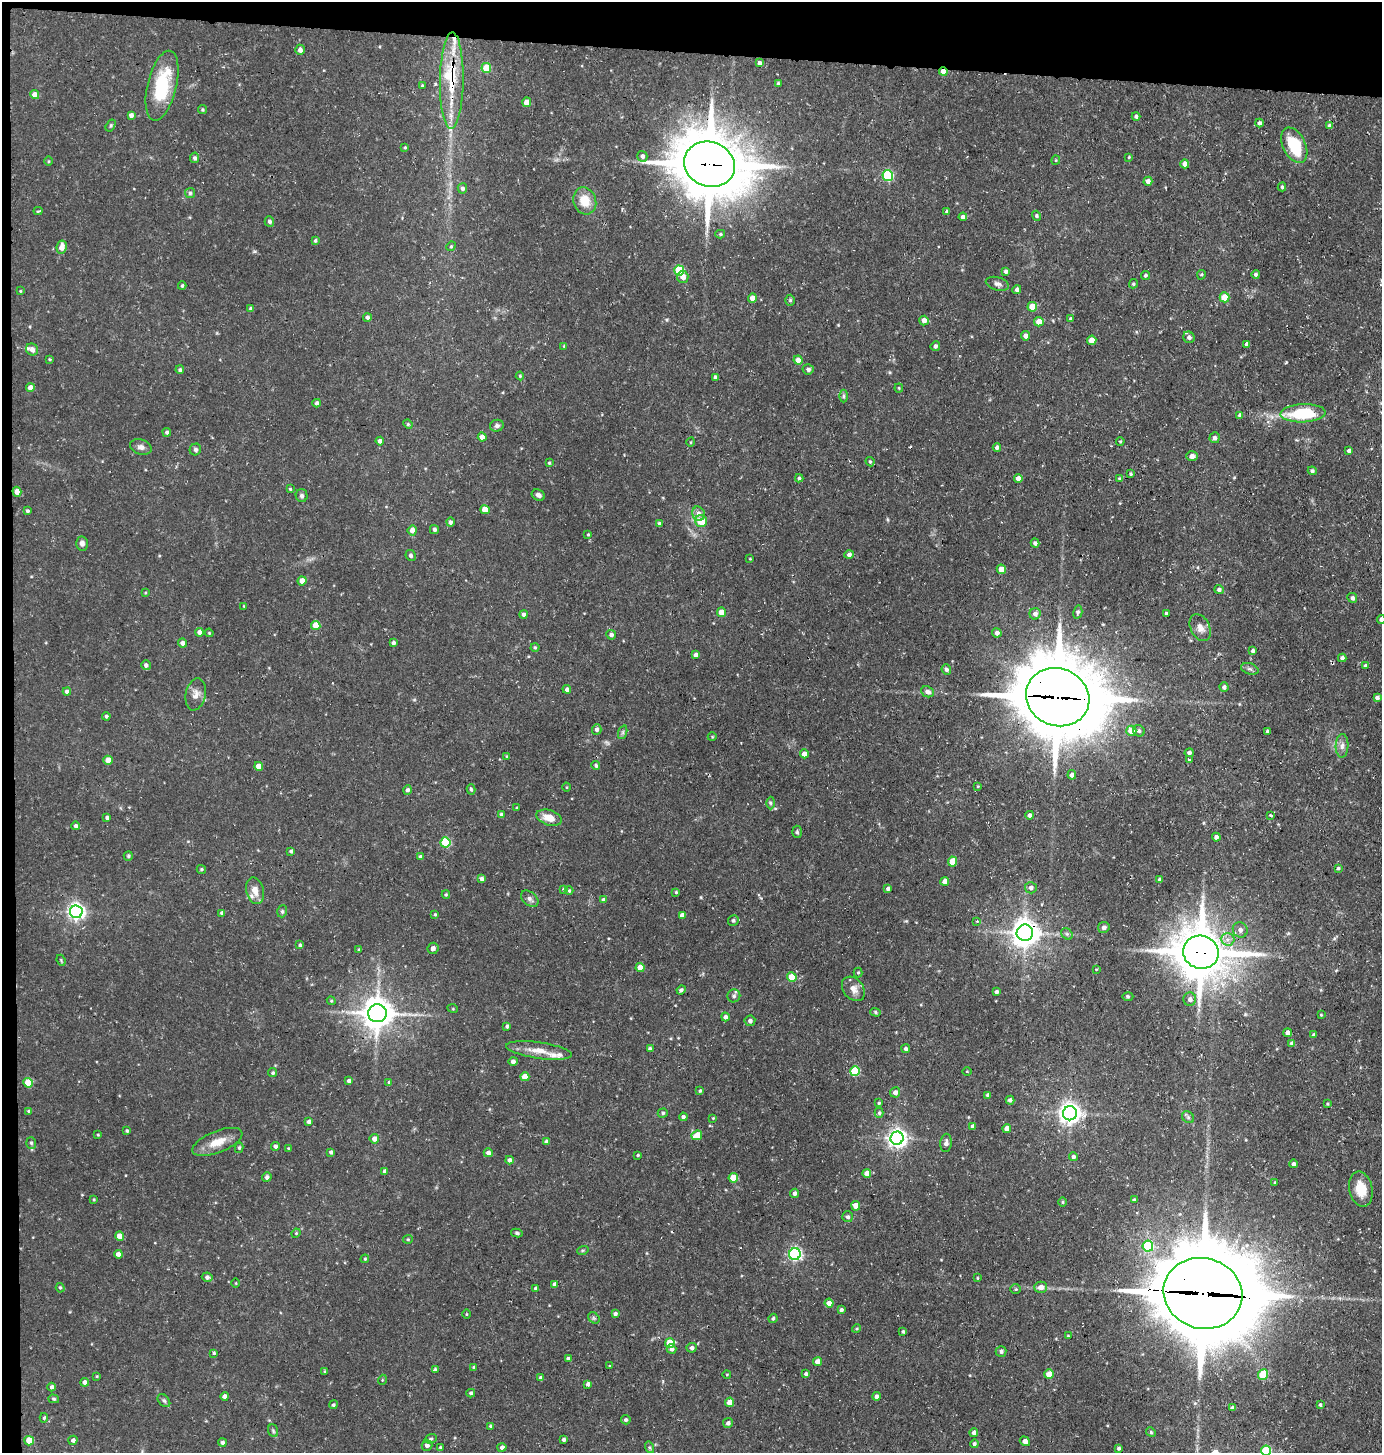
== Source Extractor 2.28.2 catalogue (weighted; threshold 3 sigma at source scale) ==
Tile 1 of 3 x 3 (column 1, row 1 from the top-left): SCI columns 140-1519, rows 2905-4355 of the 4385 x 4355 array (HDU 1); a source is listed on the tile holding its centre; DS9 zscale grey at full resolution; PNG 1384 x 1455 px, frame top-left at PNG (2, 2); each listed source drawn as its Kron ellipse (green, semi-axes under 4 px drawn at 4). Shown black and unused: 4% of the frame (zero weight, under 3 of 4 exposures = <1% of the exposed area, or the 3 px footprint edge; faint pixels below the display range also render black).
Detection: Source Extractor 2.28.2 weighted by HDU 2 'WHT'; one run over the whole footprint, this tile lists its part. Background 0.0929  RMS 0.0063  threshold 0.0282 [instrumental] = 3 sigma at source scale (4.5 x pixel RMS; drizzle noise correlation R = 1.50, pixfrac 1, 0.05/0.05 arcsec/px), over >= 5 px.
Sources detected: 383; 1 too faint to see at this stretch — neither listed nor drawn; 9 inside a brighter listed object's ellipse — not listed separately; the other 373 listed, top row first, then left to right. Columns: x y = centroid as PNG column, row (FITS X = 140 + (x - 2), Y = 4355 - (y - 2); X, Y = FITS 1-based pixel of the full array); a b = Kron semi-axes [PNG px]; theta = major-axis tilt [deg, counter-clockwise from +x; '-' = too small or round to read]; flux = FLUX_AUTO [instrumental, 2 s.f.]
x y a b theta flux
300 50 5 4 - 2.3
759 63 4 3 - 1.7
486 68 5 5 - 18
943 72 4 4 - 7.3
452 81 48 12 89 29
778 83 4 3 - 0.85
162 86 36 14 76 35
422 86 3 2 - 0.59
35 95 4 4 - 5.1
527 102 5 4 - 5.7
202 110 4 4 - 0.88
131 115 4 4 - 2.4
1136 116 4 4 - 1.3
1259 123 4 4 - 1.8
111 125 6 4 58 0.86
1330 126 4 4 - 2.4
1294 145 19 11 -64 25
405 147 3 3 - 0.62
642 156 5 5 - 2.1
1129 157 3 3 - 0.57
195 158 5 4 - 1.6
1056 160 4 4 - 0.66
48 161 4 3 - 0.6
709 164 26 22 -21 4000
1185 164 4 4 - 4.6
888 176 5 5 - 49
1148 181 4 4 - 2.6
1282 187 4 3 - 1
462 188 5 5 - 1.9
190 193 5 5 - 1.1
585 201 14 11 -71 11
38 211 4 3 - 0.83
947 212 4 3 - 1.6
1036 216 5 4 - 1
963 217 4 4 - 2.1
269 221 5 4 - 1.4
720 234 5 4 - 0.92
315 241 4 3 - 1
451 246 5 4 - 0.78
62 247 7 5 81 5
679 271 5 5 - 31
1006 272 4 4 - 1.9
1256 274 4 4 - 1.2
1145 275 4 4 - 1.2
1201 275 5 4 - 0.73
683 277 6 5 - 3.3
997 284 12 6 -15 2.4
1133 284 5 4 - 0.89
182 286 4 3 - 0.87
1017 290 4 4 - 2
20 291 3 3 - 0.52
1224 297 5 5 - 10
752 298 4 4 - 4.3
790 300 5 4 - 0.97
1032 307 5 5 - 12
251 309 4 3 - 1.8
367 317 4 4 - 1.6
1071 319 4 4 - 1.1
924 320 5 4 - 4.1
1039 322 5 4 - 6.4
1026 336 4 4 - 3.1
1189 337 6 5 - 2.3
1092 340 5 4 - 8.6
1246 344 4 3 - 1.6
564 346 4 3 - 0.61
935 346 5 4 - 1.7
32 349 6 5 - 3.1
49 359 3 3 - 0.63
798 360 4 4 - 6.6
808 369 5 5 - 1.6
180 370 4 4 - 1.3
520 376 4 4 - 0.74
715 377 4 3 - 1.8
30 388 4 4 - 4.7
899 388 4 4 - 0.64
843 396 6 4 -90 1.2
317 403 4 4 - 1.7
1303 413 22 9 2 36
1240 415 4 4 - 2.3
408 424 5 4 - 0.72
497 426 7 6 - 1.7
167 432 4 4 - 1.5
482 437 4 4 - 3.7
1215 438 5 5 - 2.1
380 441 4 4 - 2
1120 441 4 3 - 0.7
691 442 5 3 - 0.52
141 447 11 7 -16 2.8
997 447 4 4 - 1.9
195 449 6 5 - 1.4
1349 451 4 3 - 1.6
1192 456 6 5 - 2.8
870 462 5 3 - 0.9
549 463 4 4 - 0.92
1312 471 4 4 - 1.5
1131 474 4 3 - 0.68
799 478 4 4 - 0.93
1018 478 4 4 - 4.7
1119 478 4 3 - 0.57
290 489 3 3 - 0.67
17 492 5 4 - 5.3
538 495 7 5 -28 2.4
302 496 6 6 - 1.4
485 510 5 4 - 7.3
27 511 4 4 - 1.1
698 514 7 6 - 3.1
701 521 6 6 - 13
450 522 4 4 - 1.4
660 523 4 3 - 1.6
412 530 5 4 - 4.5
434 530 4 4 - 1.5
588 534 3 3 - 0.63
82 543 7 6 - 2.4
1035 543 4 4 - 1.8
849 554 5 4 - 1.9
411 555 5 5 - 1.4
750 559 4 3 - 0.49
1001 569 4 4 - 6.7
302 581 4 4 - 5.9
1219 590 5 4 - 1.8
145 593 4 3 - 0.53
1352 598 5 4 - 1.7
244 606 3 2 - 0.48
721 612 4 4 - 6.4
1078 612 7 4 76 1.2
1167 613 3 3 - 2.1
523 614 4 4 - 2.1
1035 614 6 5 - 2.7
1381 619 4 4 - 2.2
316 625 4 4 - 12
1200 628 14 9 -64 4.7
200 632 4 4 - 3.4
209 633 4 3 - 0.61
997 633 4 4 - 2.2
611 635 5 4 - 1.9
183 643 4 4 - 2.8
393 643 4 4 - 1.7
535 647 4 4 - 0.7
1253 651 3 3 - 1.5
696 655 4 4 - 2.4
1342 658 4 4 - 2
146 665 5 4 - 2
1365 666 4 3 - 1.6
946 669 5 5 - 1.7
1250 669 9 5 -18 1.6
1224 687 4 4 - 1.9
567 689 4 4 - 2
67 691 4 4 - 2.5
927 692 7 5 -24 2.7
196 694 16 10 78 4.8
1058 697 32 28 -22 5600
1377 698 4 3 - 1.9
106 716 4 4 - 1.4
597 729 5 4 - 2.1
1131 731 5 5 - 11
1139 731 6 5 - 1.5
1267 731 3 3 - 0.85
623 732 7 4 72 1.2
712 737 4 3 - 0.51
1342 746 11 6 88 2.8
1189 753 4 4 - 1.4
804 754 4 4 - 3.9
507 757 4 3 - 0.86
108 760 4 4 - 7.1
1189 760 3 3 - 1.9
596 765 4 4 - 1.3
259 766 4 4 - 5.6
1072 775 4 4 - 3
978 786 3 3 - 0.63
566 787 4 3 - 0.53
471 789 5 4 - 1.1
408 790 5 4 - 1.9
770 803 6 4 -89 0.98
516 808 3 3 - 0.51
501 814 4 4 - 0.84
1030 815 4 4 - 1.8
1271 815 3 3 - 1
107 818 3 3 - 1.6
549 818 13 7 -17 7.7
76 826 4 4 - 1.6
797 832 6 5 - 1
1216 837 4 4 - 2.1
445 842 5 5 - 38
291 851 4 3 - 1
128 856 5 4 - 0.78
421 857 4 3 - 2.2
952 862 5 4 - 11
1338 868 3 3 - 0.99
201 869 4 4 - 0.92
482 879 4 4 - 2.4
1159 879 4 4 - 1.5
945 881 4 4 - 4.7
888 888 4 4 - 1.6
1031 888 6 5 - 2.3
563 889 3 3 - 0.57
569 890 4 4 - 0.8
255 891 13 8 -75 5.5
676 892 4 4 - 0.88
446 894 4 4 - 0.69
530 899 10 6 -40 2.3
604 900 4 4 - 2.4
282 911 6 5 - 1.1
76 912 6 6 - 220
222 913 4 4 - 1.7
435 914 4 4 - 0.67
682 915 4 4 - 3.8
733 920 5 5 - 1.4
977 921 3 3 - 1
1104 927 6 5 - 2.1
1240 930 8 7 - 2.8
1025 933 8 8 - 770
1067 934 6 5 - 1.2
1227 939 7 6 - 3.6
300 945 3 3 - 0.92
433 948 6 5 - 2.3
359 950 4 3 - 0.78
1201 952 18 16 -17 2800
61 960 6 3 -66 0.67
640 967 4 4 - 7.6
1096 969 3 2 - 0.45
858 973 5 4 - 0.86
792 977 4 4 - 16
853 989 13 10 -50 5.3
681 990 5 3 - 1.4
996 992 3 3 - 1.5
734 996 6 6 - 1.4
1128 996 5 3 - 0.76
1190 999 6 6 - 2.3
331 1001 4 4 - 0.72
453 1009 5 3 - 0.5
875 1012 5 4 - 1.1
377 1013 9 9 - 1100
1321 1015 3 3 - 0.59
725 1017 4 4 - 2.2
750 1021 5 5 - 2.1
507 1026 3 3 - 1.3
1287 1033 4 4 - 3.6
1313 1035 4 3 - 1.2
1292 1043 4 4 - 2.5
650 1049 4 4 - 1.9
906 1049 4 4 - 1.7
539 1050 33 8 -8 9.6
513 1061 4 4 - 2.1
855 1071 5 5 - 32
967 1071 4 3 - 0.45
273 1073 4 4 - 0.96
525 1077 4 4 - 8.4
349 1081 4 4 - 1.8
389 1082 4 3 - 1.1
28 1083 5 4 - 17
700 1090 4 3 - 0.77
895 1092 5 5 - 3
988 1095 4 3 - 1.6
1010 1100 4 4 - 2.1
879 1103 3 3 - 0.75
1327 1104 3 3 - 0.57
29 1111 4 3 - 1.3
663 1113 5 4 - 1.2
879 1113 5 4 - 1
1070 1113 7 7 - 420
683 1117 4 4 - 1.6
1188 1117 7 5 -44 1.3
713 1118 4 3 - 0.52
309 1122 4 4 - 1.9
973 1126 4 3 - 1.9
1007 1129 4 4 - 5
127 1131 3 3 - 0.95
98 1135 3 3 - 0.57
697 1135 5 4 - 10
897 1138 6 6 - 320
374 1139 5 4 - 3.8
217 1142 27 11 22 9.7
547 1142 4 3 - 2.1
31 1143 6 5 - 1
946 1143 9 5 84 2.6
275 1146 4 4 - 1.7
239 1148 5 4 - 0.98
288 1148 3 3 - 0.51
331 1152 4 4 - 1.8
488 1153 4 4 - 2.4
638 1155 3 3 - 0.62
1073 1157 4 4 - 1.4
509 1160 4 4 - 2.1
1293 1164 4 4 - 1.7
385 1171 4 4 - 1.9
867 1173 4 4 - 4
267 1177 5 4 - 2.1
733 1178 4 4 - 10
1275 1182 4 3 - 0.68
1361 1189 18 11 -78 13
794 1193 4 4 - 1.9
94 1199 3 3 - 0.58
1134 1200 4 4 - 0.77
1063 1202 5 3 - 0.75
856 1206 5 4 - 5.8
848 1217 5 5 - 1.5
296 1233 4 4 - 0.64
517 1233 6 4 -11 1.1
120 1236 5 4 - 6.4
408 1239 5 4 - 0.74
1148 1246 5 5 - 39
583 1250 6 3 18 0.73
118 1254 4 4 - 3.8
795 1254 6 6 - 120
365 1259 4 3 - 0.65
207 1277 5 4 - 2.1
977 1278 4 2 - 0.47
236 1283 4 3 - 0.5
554 1284 4 3 - 1.3
1041 1287 6 5 - 4.4
60 1288 5 4 - 0.79
536 1288 4 4 - 1.7
1016 1289 5 4 - 0.78
1203 1293 40 35 -16 9100
829 1303 4 4 - 3.9
841 1310 4 3 - 1.2
466 1314 4 3 - 0.47
615 1314 4 4 - 1.7
594 1318 6 5 - 1.1
773 1318 5 3 - 0.97
857 1329 4 4 - 0.79
903 1331 4 4 - 0.98
1068 1336 3 3 - 0.63
670 1343 5 4 - 12
692 1348 5 5 - 1.7
671 1349 5 5 - 2
1001 1351 5 5 - 1.8
214 1353 4 3 - 0.83
568 1359 4 3 - 1.7
817 1362 4 4 - 5.4
610 1366 3 3 - 0.54
474 1367 4 4 - 0.83
435 1370 4 3 - 1.3
325 1371 4 4 - 0.75
727 1374 4 3 - 0.44
806 1374 4 3 - 1.7
1049 1374 5 4 - 9.6
1263 1375 5 5 - 21
97 1376 3 3 - 0.6
541 1378 4 3 - 1.8
382 1380 5 3 - 0.52
85 1382 4 4 - 2.5
588 1384 4 4 - 1.9
52 1387 4 4 - 1.7
471 1393 4 4 - 1.3
225 1396 4 4 - 2.7
876 1396 4 4 - 2
54 1399 5 4 - 0.88
164 1400 7 5 -49 1.4
730 1402 4 4 - 9.6
333 1405 4 4 - 1.1
1320 1405 3 3 - 0.95
1232 1408 4 4 - 2.1
44 1418 5 4 - 0.83
626 1420 5 4 - 1.3
728 1423 5 5 - 1.7
490 1426 4 3 - 0.85
273 1431 6 5 - 1
974 1432 4 4 - 2.7
1151 1432 5 4 - 0.85
431 1439 6 4 21 0.99
564 1439 3 3 - 1.5
73 1440 4 4 - 1.6
29 1441 5 5 - 15
1025 1441 5 4 - 3.3
222 1443 4 4 - 1.7
974 1444 4 4 - 1.4
427 1445 5 5 - 2.1
440 1447 4 3 - 0.63
502 1447 4 4 - 2
650 1447 6 4 -71 0.87
1119 1448 3 3 - 1.2
1266 1451 5 5 - 31
Overlapping masked pixels (flux is a lower limit): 9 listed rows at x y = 943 72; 452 81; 709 164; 1058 697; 1025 933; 1201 952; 377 1013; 1203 1293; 876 1396
Isophote crosses this tile's border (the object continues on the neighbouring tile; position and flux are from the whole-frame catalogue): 2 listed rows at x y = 1381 619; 1266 1451